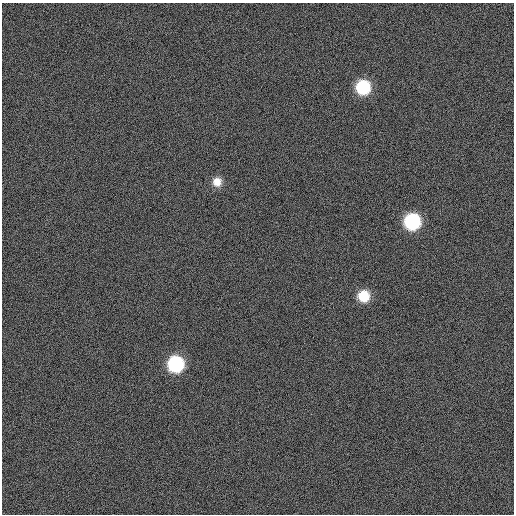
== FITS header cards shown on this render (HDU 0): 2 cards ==
NAXIS1  =                  512
NAXIS2  =                  512

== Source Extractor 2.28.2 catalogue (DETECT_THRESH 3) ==
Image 512 x 512 px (HDU 0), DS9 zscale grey, 1 PNG px = 1 image px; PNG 516 x 516 px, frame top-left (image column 1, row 512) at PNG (2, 3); no overlay
Background 5880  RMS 51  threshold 153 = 3 sigma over >= 5 px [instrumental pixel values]
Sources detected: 5; all 5 listed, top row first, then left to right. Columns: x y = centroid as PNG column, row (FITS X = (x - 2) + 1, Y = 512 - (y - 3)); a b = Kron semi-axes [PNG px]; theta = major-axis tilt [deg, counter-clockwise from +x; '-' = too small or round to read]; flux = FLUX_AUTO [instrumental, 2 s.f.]
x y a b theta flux
363 87 12 12 - 180000
217 182 11 11 - 35000
412 221 12 12 - 280000
364 296 12 12 - 83000
176 364 12 12 - 270000